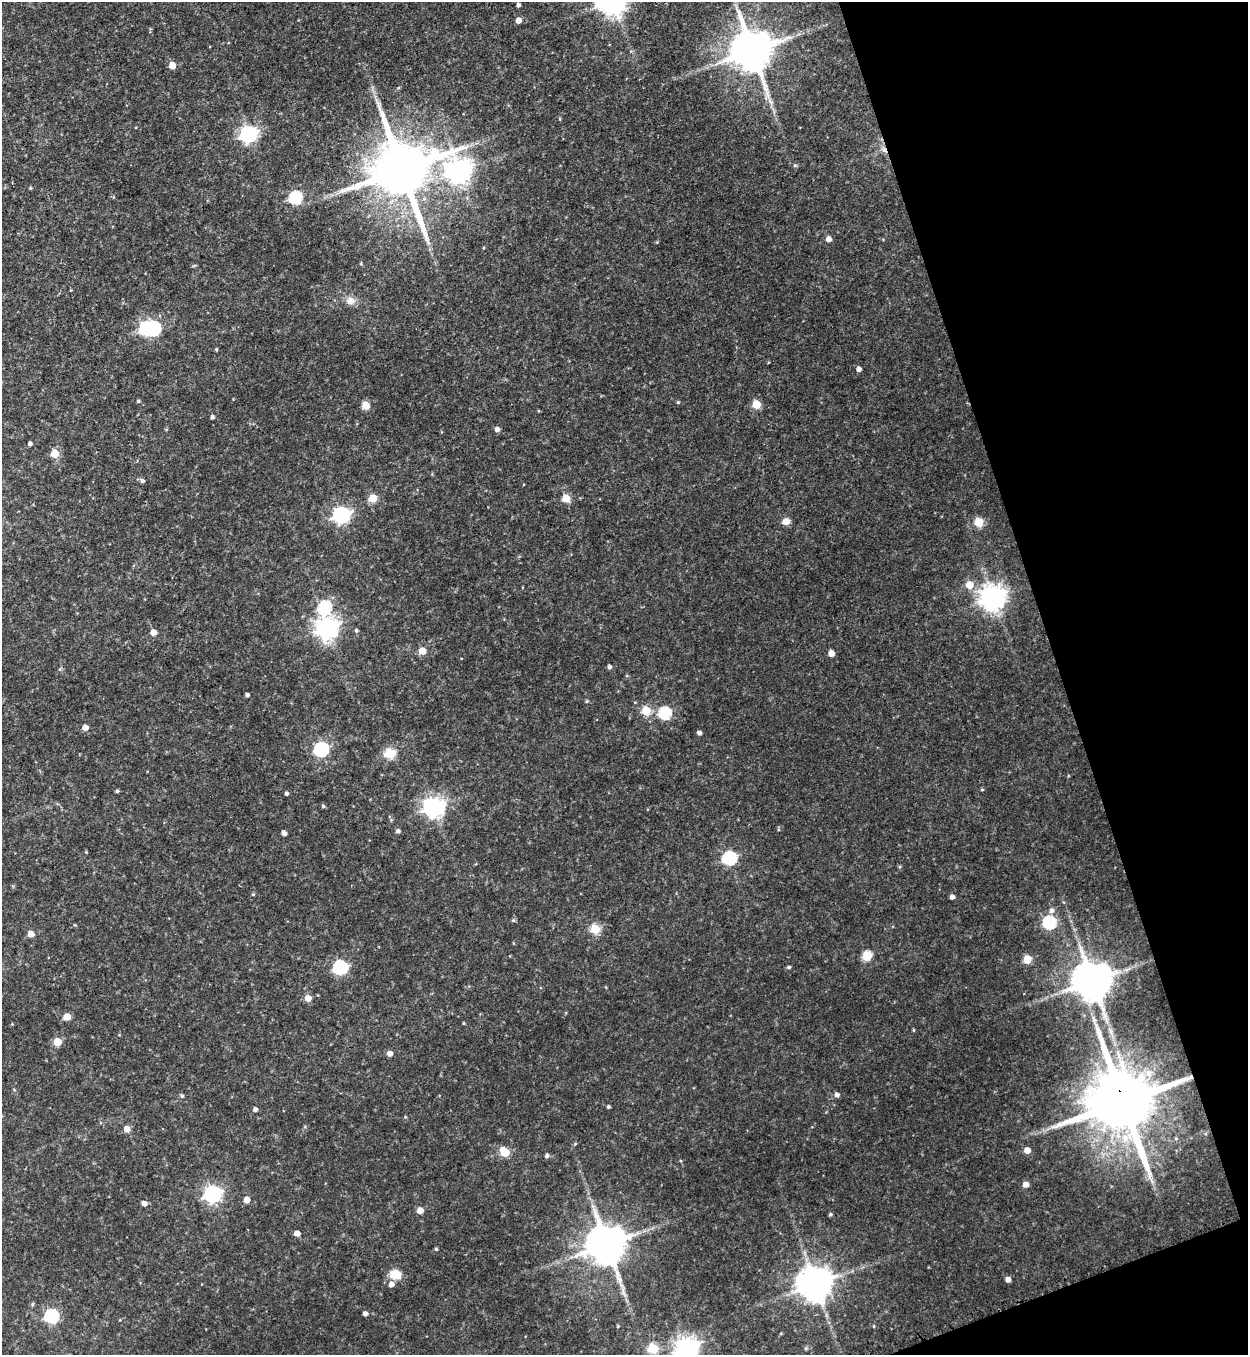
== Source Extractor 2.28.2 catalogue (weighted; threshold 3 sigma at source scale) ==
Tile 12 of 4 x 4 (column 4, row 3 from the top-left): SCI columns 4018-5263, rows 1375-2727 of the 5414 x 5454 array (HDU 1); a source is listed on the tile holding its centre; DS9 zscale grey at full resolution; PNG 1250 x 1357 px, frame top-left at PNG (2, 2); no overlay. Shown black and unused: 17% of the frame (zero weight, under 3 of 4 exposures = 3% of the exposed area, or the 3 px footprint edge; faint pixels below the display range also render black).
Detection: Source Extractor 2.28.2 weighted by HDU 2 'WHT'; one run over the whole footprint, this tile lists its part. Background 0.175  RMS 0.0097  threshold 0.0434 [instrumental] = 3 sigma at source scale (4.5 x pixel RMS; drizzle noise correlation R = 1.50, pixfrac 1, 0.05/0.05 arcsec/px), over >= 5 px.
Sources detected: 109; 1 inside a brighter object's white glare — not listed; the other 108 listed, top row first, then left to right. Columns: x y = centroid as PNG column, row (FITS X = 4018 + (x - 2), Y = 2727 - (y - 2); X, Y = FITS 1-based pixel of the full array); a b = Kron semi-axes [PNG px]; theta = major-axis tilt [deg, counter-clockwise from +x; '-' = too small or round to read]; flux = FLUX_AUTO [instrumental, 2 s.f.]
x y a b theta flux
518 5 4 3 - 2.5
518 20 5 4 - 8.3
752 51 12 11 - 3400
172 65 5 5 - 11
248 134 7 7 - 310
884 150 6 6 - 3.1
795 165 5 3 - 1.1
402 170 18 16 -75 7400
459 171 9 9 - 800
30 188 5 4 - 0.95
295 197 6 6 - 100
829 239 5 5 - 5.8
361 264 4 4 - 1
71 290 3 3 - 0.9
350 301 12 10 -10 7.3
146 329 7 6 - 120
216 349 4 3 - 0.95
859 369 4 4 - 3.8
138 401 4 4 - 1.1
678 402 4 4 - 1.1
756 404 5 5 - 26
366 405 5 5 - 21
212 417 4 4 - 2.6
497 429 5 5 - 3.7
30 444 4 4 - 2.7
55 454 5 5 - 25
142 481 5 4 - 2.6
373 498 5 5 - 24
566 498 5 5 - 22
341 515 7 7 - 290
786 521 5 5 - 14
979 522 5 5 - 35
969 585 6 6 - 16
993 598 8 8 - 910
325 607 7 6 - 86
327 628 8 8 - 660
356 630 5 5 - 1.5
153 632 5 5 - 9
422 651 5 5 - 13
831 653 5 5 - 8.2
609 667 4 4 - 2.4
60 669 5 4 - 1.3
247 695 4 4 - 2.5
587 701 5 4 - 1.1
646 710 5 5 - 31
664 713 6 6 - 96
85 727 5 5 - 6.7
699 733 4 4 - 3.1
321 749 6 6 - 160
390 753 5 5 - 62
982 789 5 3 - 0.96
117 791 4 3 - 1.6
286 793 4 4 - 2.2
323 806 5 4 - 1.5
434 807 7 7 - 560
398 831 5 5 - 2.4
284 833 4 4 - 4.1
86 852 3 3 - 0.74
729 858 6 6 - 130
253 894 4 4 - 1.1
952 897 4 4 - 3.9
1051 911 6 6 - 3.7
513 920 5 5 - 1.4
1049 922 6 6 - 110
595 929 5 5 - 41
31 934 5 5 - 8.7
867 956 5 5 - 43
1027 959 5 5 - 27
340 967 6 6 - 150
789 967 5 4 - 1.6
1092 981 11 11 - 3000
308 998 5 5 - 11
67 1017 5 5 - 15
464 1023 4 3 - 0.86
913 1030 5 3 - 0.89
1111 1031 7 4 -70 2.3
57 1042 5 5 - 24
390 1053 5 5 - 5.2
837 1095 5 5 - 3.4
182 1096 5 5 - 1.7
1123 1102 21 16 -65 10000
608 1107 3 3 - 1.5
255 1109 5 4 - 2.9
405 1117 4 3 - 0.82
127 1129 6 6 - 6.6
575 1144 5 3 - 0.97
1027 1150 5 5 - 9.8
505 1152 6 5 - 33
547 1156 5 4 - 2.4
1025 1184 5 5 - 7.6
212 1194 7 7 - 320
247 1200 5 4 - 9.4
144 1203 5 5 - 4.5
420 1210 5 5 - 9.9
830 1214 4 4 - 1.6
297 1233 5 4 - 6.9
606 1245 11 10 - 3100
436 1249 4 4 - 1.1
395 1274 9 8 - 19
1008 1279 5 4 - 5.5
391 1284 6 5 - 4.4
815 1284 10 9 - 2100
365 1314 4 4 - 3.6
51 1316 6 6 - 140
618 1326 4 3 - 0.89
874 1326 5 3 - 0.88
653 1349 5 5 - 50
687 1349 8 7 - 740
Overlapping masked pixels (flux is a lower limit): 2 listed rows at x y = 884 150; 1123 1102
Isophote crosses this tile's border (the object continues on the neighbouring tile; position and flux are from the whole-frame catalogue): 1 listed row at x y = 687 1349